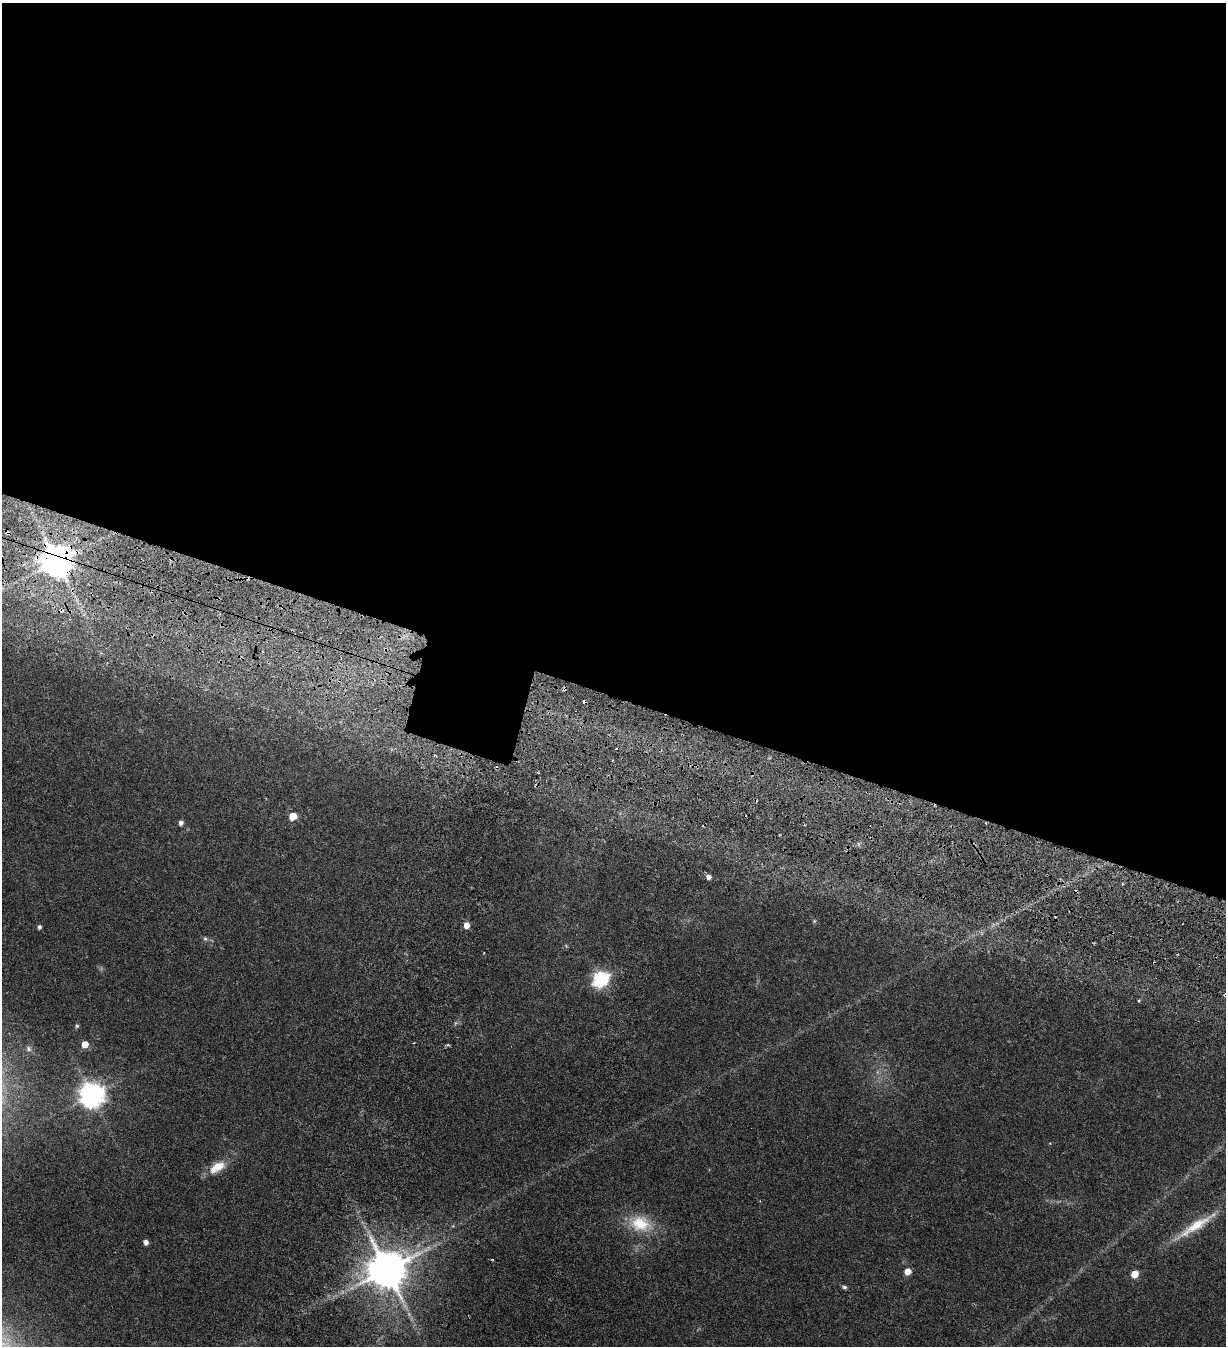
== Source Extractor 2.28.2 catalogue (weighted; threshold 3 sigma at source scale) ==
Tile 3 of 4 x 4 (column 3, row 1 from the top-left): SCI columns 2838-4061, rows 4142-5485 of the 5817 x 5693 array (HDU 1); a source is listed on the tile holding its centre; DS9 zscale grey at full resolution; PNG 1228 x 1348 px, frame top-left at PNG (2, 3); no overlay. Shown black and unused: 53% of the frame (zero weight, under 3 of 6 exposures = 11% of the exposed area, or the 3 px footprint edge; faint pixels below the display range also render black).
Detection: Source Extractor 2.28.2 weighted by HDU 2 'WHT'; one run over the whole footprint, this tile lists its part. Background 0.0537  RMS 0.004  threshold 0.0162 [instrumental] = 3 sigma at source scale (4.09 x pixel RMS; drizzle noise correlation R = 1.36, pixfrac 0.8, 0.0396/0.0396 arcsec/px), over >= 5 px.
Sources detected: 27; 3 cosmic-ray / hot-pixel residue — not listed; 1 inside a brighter listed object's ellipse — not listed separately; the other 23 listed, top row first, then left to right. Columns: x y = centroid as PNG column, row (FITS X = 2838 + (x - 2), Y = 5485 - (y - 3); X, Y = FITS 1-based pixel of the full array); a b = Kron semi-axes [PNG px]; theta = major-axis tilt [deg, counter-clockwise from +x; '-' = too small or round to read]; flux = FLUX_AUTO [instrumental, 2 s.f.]
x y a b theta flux
7 533 4 3 - 0.54
57 562 9 9 - 730
564 689 4 3 - 1.1
293 816 5 5 - 8.7
181 823 5 5 - 1.1
708 877 5 4 - 1.6
1122 884 3 3 - 0.33
467 925 5 5 - 3.4
39 927 5 4 - 0.86
205 939 6 5 - 0.64
601 979 7 6 - 83
77 1026 5 5 - 0.54
85 1044 5 5 - 4.1
29 1049 9 7 -49 1.1
92 1095 9 8 - 340
218 1166 19 13 10 4.8
640 1224 31 21 -15 12
1196 1226 62 10 33 11
146 1242 4 4 - 1.7
387 1270 11 11 - 1200
908 1271 5 5 - 4.5
1135 1274 5 5 - 6.4
844 1287 7 5 -12 0.68
Overlapping masked pixels (flux is a lower limit): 3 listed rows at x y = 7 533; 57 562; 564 689